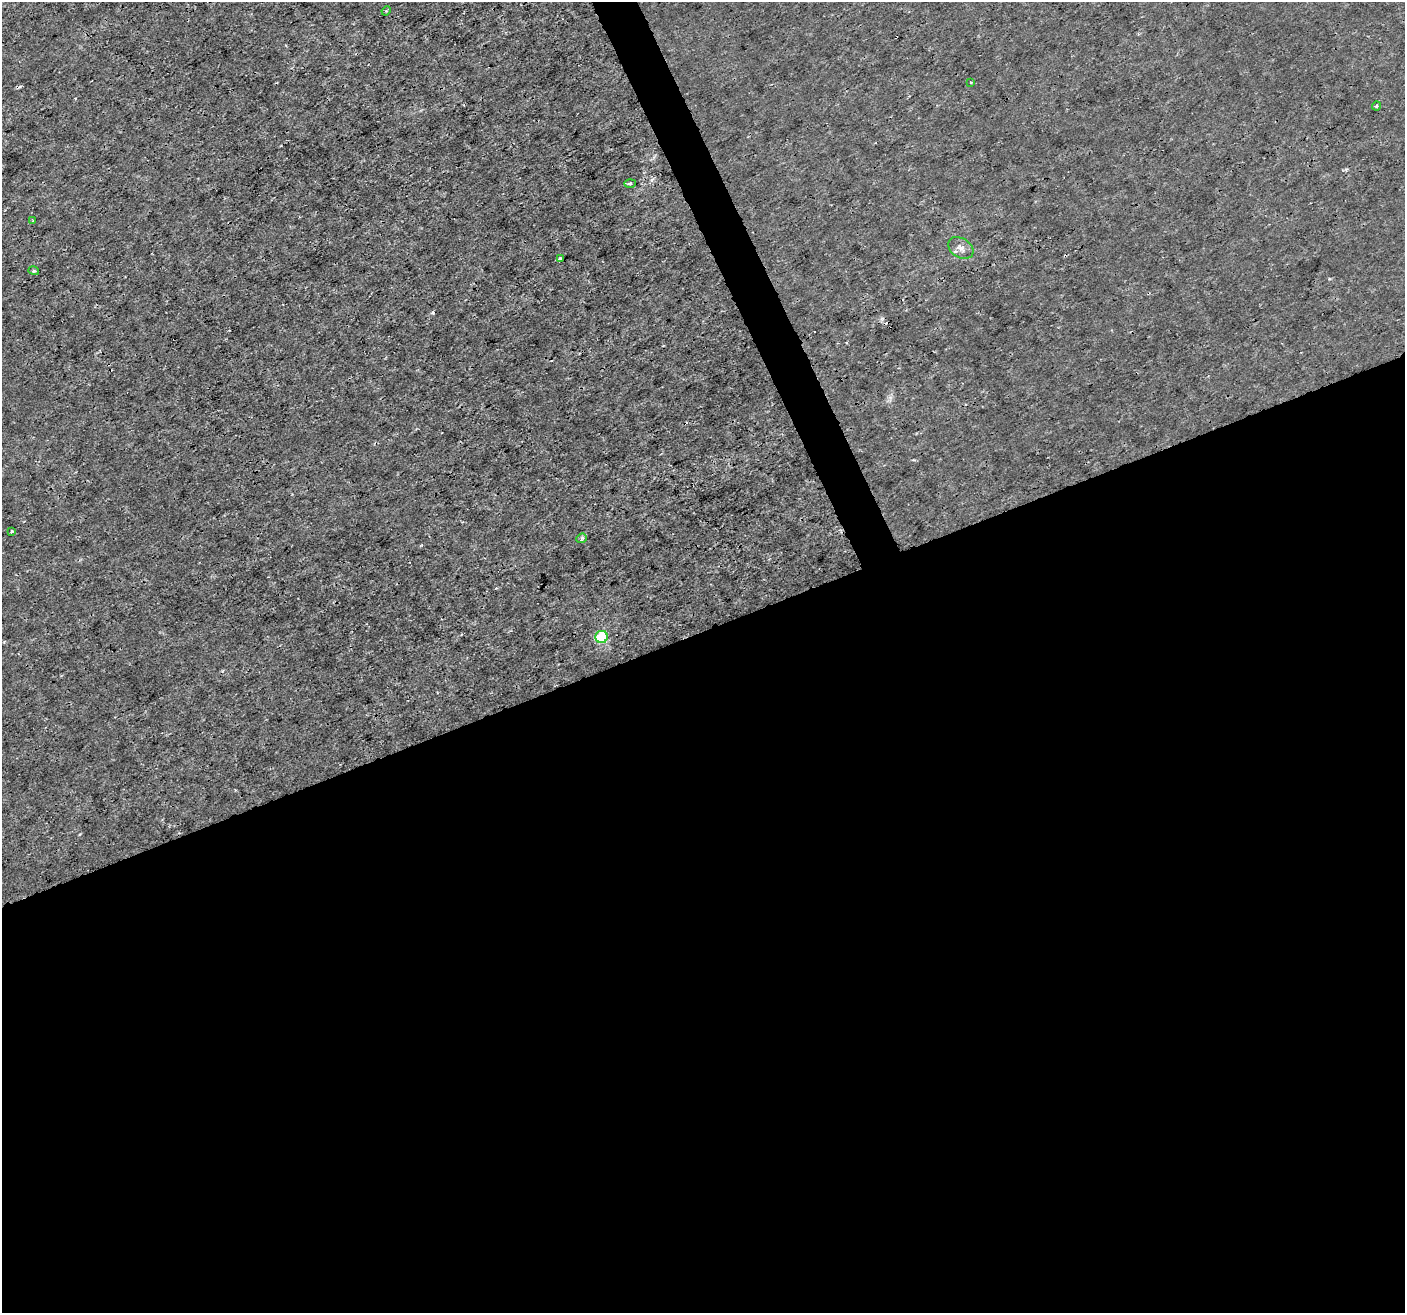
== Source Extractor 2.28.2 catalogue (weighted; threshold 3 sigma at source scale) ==
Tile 15 of 4 x 4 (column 3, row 4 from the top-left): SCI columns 2810-4212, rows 144-1454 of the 5617 x 5474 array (HDU 1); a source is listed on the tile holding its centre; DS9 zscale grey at full resolution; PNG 1407 x 1315 px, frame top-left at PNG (2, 2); each listed source drawn as its Kron ellipse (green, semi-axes under 4 px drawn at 4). Shown black and unused: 53% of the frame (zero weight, under 3 of 4 exposures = <1% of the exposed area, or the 3 px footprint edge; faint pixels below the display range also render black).
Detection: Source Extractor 2.28.2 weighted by HDU 2 'WHT'; one run over the whole footprint, this tile lists its part. Background -2.14e-04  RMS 7.2e-04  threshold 0.00326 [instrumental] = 3 sigma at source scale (4.5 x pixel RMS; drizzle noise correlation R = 1.50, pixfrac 1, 0.0396/0.0396 arcsec/px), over >= 5 px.
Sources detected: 15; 4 cosmic-ray / hot-pixel residue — neither listed nor drawn; the other 11 listed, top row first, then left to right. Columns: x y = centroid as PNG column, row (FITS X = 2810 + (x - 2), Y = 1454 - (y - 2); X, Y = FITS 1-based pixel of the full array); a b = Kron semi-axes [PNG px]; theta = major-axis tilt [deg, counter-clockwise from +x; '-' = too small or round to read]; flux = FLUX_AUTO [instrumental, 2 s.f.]
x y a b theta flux
386 11 5 4 - 0.084
971 82 3 2 - 0.091
1376 106 5 3 - 0.12
630 183 6 4 2 0.095
33 220 4 2 - 0.058
961 248 14 9 -32 0.52
560 259 3 2 - 0.1
34 271 5 3 - 0.086
12 531 4 3 - 0.088
581 538 5 4 - 0.25
602 637 6 6 - 5
Unlisted compact peaks at least as high as the median listed source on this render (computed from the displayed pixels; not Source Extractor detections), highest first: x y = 433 313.